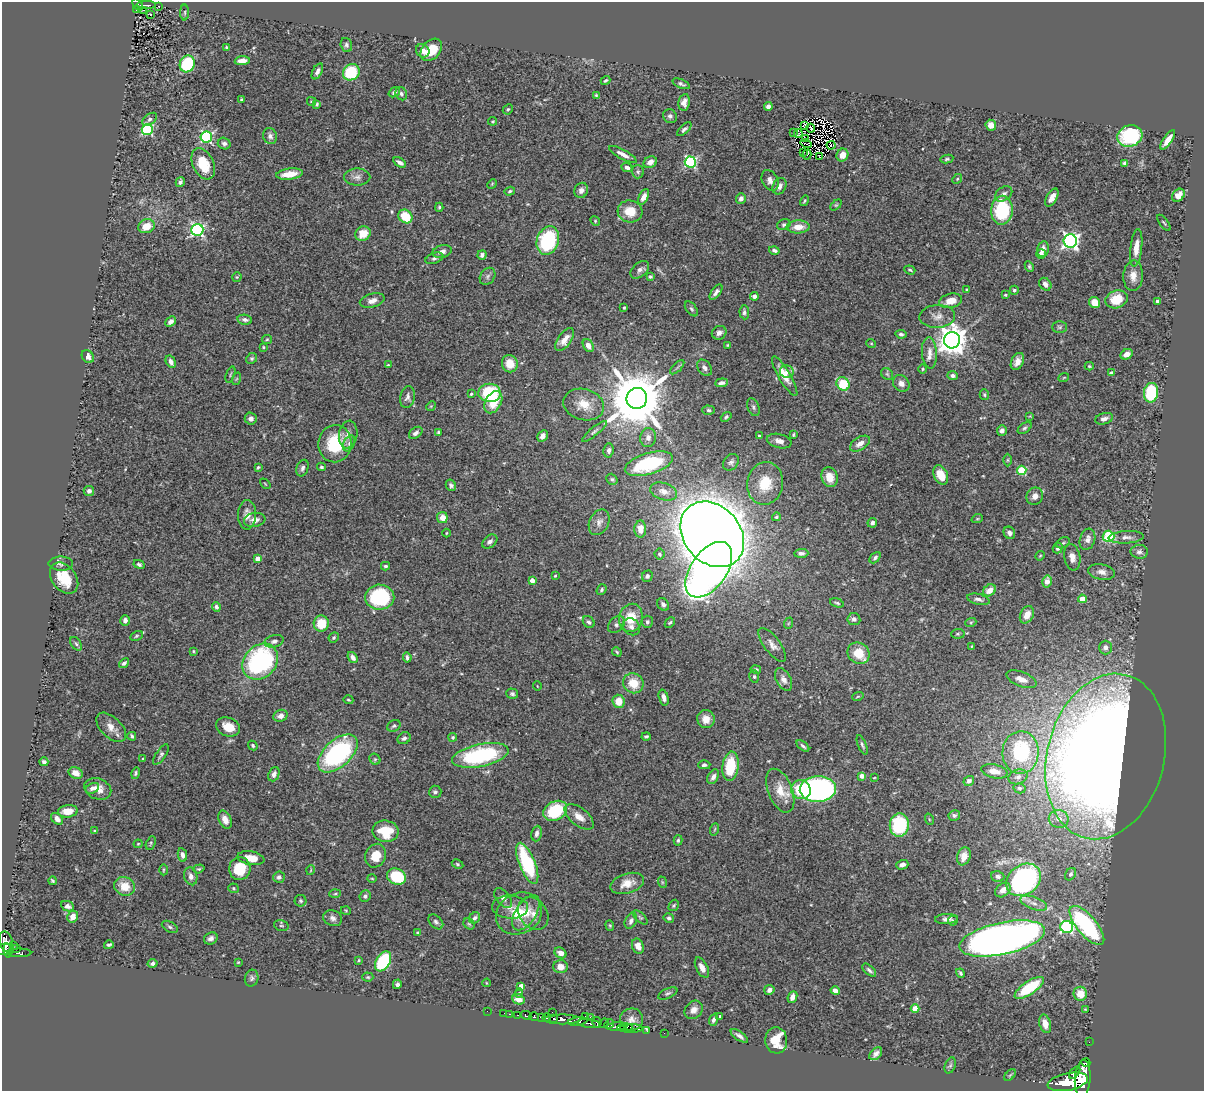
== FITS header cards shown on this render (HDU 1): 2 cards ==
NAXIS1  =                 1202
NAXIS2  =                 1089

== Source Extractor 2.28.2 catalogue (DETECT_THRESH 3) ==
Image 1202 x 1089 px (HDU 1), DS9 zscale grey, 1 PNG px = 1 image px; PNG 1206 x 1093 px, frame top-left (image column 1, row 1089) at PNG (2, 2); each listed source drawn as its Kron ellipse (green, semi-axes under 4 px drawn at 4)
Background 0.715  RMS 0.026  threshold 0.0768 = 3 sigma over >= 5 px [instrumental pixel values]
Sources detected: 455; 1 with non-positive FLUX_AUTO (blend fragments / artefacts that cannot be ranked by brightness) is neither listed nor drawn; the other 454 listed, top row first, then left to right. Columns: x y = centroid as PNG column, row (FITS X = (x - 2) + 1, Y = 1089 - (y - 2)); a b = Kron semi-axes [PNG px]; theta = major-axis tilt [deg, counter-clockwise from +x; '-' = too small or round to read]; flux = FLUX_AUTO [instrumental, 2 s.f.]
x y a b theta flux
138 5 7 4 -53 70
146 5 9 3 1 82
159 6 2 2 - 1.2
137 10 3 2 - 11
144 10 3 2 - 7.7
185 12 8 4 90 2.5
151 15 3 3 - 5.1
346 45 7 5 -74 4.2
227 47 3 3 - 2.3
431 50 13 9 47 48
423 51 7 6 - 11
242 61 7 4 4 12
187 64 8 7 - 110
317 71 8 4 63 6.8
351 72 9 7 43 100
605 80 5 3 - 2.6
681 84 9 4 -23 4.1
394 92 6 4 38 5.8
401 94 7 5 -62 4.4
596 95 4 4 - 1.9
242 99 3 2 - 2
311 101 4 3 - 2.1
684 102 8 5 81 9.7
317 104 4 3 - 2.8
768 107 4 4 - 5.6
508 109 5 4 - 2.9
670 116 7 6 - 4.8
150 119 8 5 38 5.8
493 121 4 4 - 1.8
805 125 2 2 - 0.66
991 125 5 5 - 13
811 128 4 2 - 3.4
147 129 5 5 - 180
684 129 9 4 43 4.5
794 133 3 2 - 2.5
798 134 4 2 - 2.2
270 136 8 6 -71 6.8
1130 136 13 10 17 140
206 137 6 5 - 230
805 139 3 2 - 1.2
1168 140 11 4 54 15
224 144 6 5 - 5.4
806 144 5 2 - 1.6
831 145 4 2 - 1.2
804 152 2 2 - 0.95
623 154 15 4 -28 10
807 155 5 2 - 1.6
842 155 6 6 - 17
820 157 3 2 - 0.23
947 159 6 4 11 2.7
400 162 7 3 -32 5.7
650 162 7 5 29 12
690 162 5 5 - 230
1125 163 4 3 - 3.6
203 164 16 10 -66 50
627 167 6 4 -24 5.6
638 172 6 6 - 3.3
290 174 13 5 7 25
357 177 13 8 0 9.4
957 179 5 4 - 2.3
770 180 11 7 -62 9.5
180 182 5 4 - 4.5
492 184 5 4 - 1.8
779 186 9 6 59 8.4
581 190 8 6 67 7.7
510 191 5 4 - 2.9
1004 194 9 6 36 6.2
1178 195 7 5 47 13
644 197 8 4 62 9
741 198 5 5 - 7.2
1052 198 10 5 59 11
805 201 5 3 - 2.2
836 205 6 4 43 2.7
439 207 4 3 - 2.3
1002 210 14 11 87 110
630 211 12 11 - 31
405 216 7 6 - 47
595 221 5 4 - 2.2
1164 223 9 3 -54 2.3
784 225 7 5 20 3.8
146 226 8 7 - 24
798 227 11 6 3 20
197 230 6 6 - 330
363 234 8 7 - 27
548 241 14 11 70 150
1070 241 6 6 - 560
1136 248 19 6 84 19
1043 249 8 5 77 9.5
774 250 5 4 - 4.5
442 251 10 6 14 8.8
1041 254 5 4 - 6.4
482 255 5 4 - 5
434 258 9 5 20 4.8
1029 266 6 4 -63 2.8
640 270 11 7 42 7.5
910 270 5 3 - 2.7
488 276 9 7 55 5.5
1133 276 15 9 87 16
237 277 5 5 - 2.2
650 277 4 3 - 2.7
1045 284 7 5 -52 7.7
967 290 4 3 - 1.9
1014 290 4 4 - 3.1
716 292 9 4 54 6.6
1005 295 4 4 - 1.8
754 296 4 4 - 6.1
1116 299 11 8 18 37
372 301 13 7 15 11
951 301 11 7 14 18
1157 301 3 3 - 3.9
1095 303 6 5 - 25
624 308 3 3 - 2.1
691 309 8 5 -52 3.9
744 312 7 5 -85 4.3
937 316 18 11 3 14
245 320 7 5 -9 5.1
171 322 6 4 43 6.6
1060 327 7 5 0 3.3
719 333 7 6 - 7.7
901 334 5 4 - 3.9
267 339 5 4 - 2
565 340 13 6 55 16
952 340 8 8 - 2500
871 343 5 3 - 1.6
727 345 3 3 - 1.7
588 346 7 5 -61 9.7
263 347 3 3 - 1.6
929 353 16 7 -86 13
1127 354 6 5 - 11
88 356 7 5 -51 9.4
252 358 6 5 - 3
1017 361 9 6 64 11
171 362 6 4 -60 8.5
510 364 8 8 - 27
388 365 4 4 - 1.9
1089 366 4 3 - 2.2
677 367 9 3 45 3.3
705 368 9 6 -53 6.5
923 369 5 4 - 2.1
787 372 7 6 - 11
1111 373 4 4 - 5.3
230 374 8 2 69 2
887 374 6 5 - 3.4
785 376 22 6 -60 24
952 376 5 4 - 4.9
1064 377 5 3 - 1.4
236 379 6 4 70 2.3
722 383 6 4 6 6.2
901 383 9 7 -45 10
843 384 7 6 - 64
489 393 11 9 -2 100
1151 393 9 7 83 150
471 394 3 3 - 2.7
984 395 5 4 - 2.7
407 397 11 7 79 6.8
637 398 10 10 - 14000
493 402 12 8 61 39
584 405 21 15 -15 30
431 406 5 4 - 1.8
753 407 9 6 -69 4.4
709 410 6 4 -4 3.3
1030 416 4 4 - 1.4
726 417 6 4 39 3.3
251 419 6 6 - 6.8
1104 419 9 5 16 7.4
1025 428 8 4 37 3.8
594 431 15 4 39 5
1002 431 5 5 - 5.5
438 432 4 3 - 2.1
416 433 7 5 38 6.4
348 435 14 9 80 12
793 435 4 3 - 2.1
542 436 6 4 62 6.6
759 436 3 3 - 2.4
648 438 9 7 83 8.2
779 441 12 7 -14 11
349 443 8 5 64 5
335 444 19 16 82 78
860 444 11 6 32 12
609 450 7 5 83 5
1008 460 6 4 89 2.2
731 462 9 7 52 5.4
649 464 25 10 17 120
258 467 4 3 - 2.3
321 467 4 4 - 2.6
302 468 8 5 70 5.1
1022 470 5 4 - 71
941 475 10 6 -63 26
830 477 10 8 -73 23
612 479 6 5 - 3.4
765 483 21 18 81 49
265 484 6 2 -45 1.3
451 485 6 5 - 4.1
89 491 5 5 - 6.1
664 491 14 8 -18 12
1035 496 9 8 - 11
247 515 14 9 87 13
442 517 5 5 - 18
776 517 4 3 - 2.4
977 519 6 3 18 2
255 520 11 7 9 11
599 522 13 9 63 11
872 523 5 4 - 6.4
640 529 8 6 89 17
446 533 4 3 - 1.5
1009 533 6 5 - 7.2
712 534 36 28 -49 5000
1109 536 6 5 - 100
1126 537 17 6 3 9.4
1087 539 11 7 72 11
490 542 8 6 40 6.2
1063 543 7 4 30 3.2
1058 548 5 5 - 6.4
1139 552 8 7 - 6
801 553 7 4 2 5.9
659 554 5 5 - 4.1
1040 556 5 4 - 1.7
1072 557 13 8 -80 13
257 558 4 4 - 16
875 558 6 4 47 3.6
61 564 12 7 -1 6.2
139 564 6 4 -26 3.2
385 566 4 3 - 3.4
709 570 31 18 55 1100
1102 572 13 7 -9 11
555 576 3 3 - 1.9
647 576 6 5 - 4
64 578 17 12 -53 51
532 580 4 4 - 13
1047 581 6 5 - 16
601 590 6 4 51 3.4
989 590 7 5 39 16
380 597 14 12 -1 130
978 599 11 5 -13 6.7
1082 599 4 4 - 36
837 603 7 3 -18 2.6
663 604 7 5 -55 6.2
216 607 5 4 - 4.9
1027 615 9 6 62 17
631 618 14 11 75 40
854 619 6 6 - 6.2
125 620 5 4 - 7.1
589 622 6 5 - 4.3
647 622 6 5 - 4.6
971 622 5 3 - 2.1
670 623 6 4 47 3.2
789 623 6 3 70 1.8
321 624 8 7 - 39
616 624 10 7 45 6.4
631 627 9 8 - 7.6
958 634 7 5 6 3.2
136 636 6 4 28 2.9
334 637 5 4 - 2.8
274 641 10 6 15 7.7
76 644 7 5 -54 3.6
772 645 20 8 -53 13
972 646 4 2 - 1.1
1105 647 7 6 - 7.8
193 651 3 3 - 1.6
617 652 5 4 - 2.5
859 653 11 10 - 35
353 657 6 4 -50 6.5
407 657 5 3 - 4.1
260 662 20 16 46 260
124 663 6 4 42 4.3
756 669 5 4 - 3.5
754 676 6 5 - 2.7
784 679 12 7 -61 9.9
1021 679 16 7 -21 16
633 683 10 9 - 36
537 686 5 3 - 1.2
512 694 6 5 - 4.4
858 696 6 3 19 1.7
664 698 8 4 -74 8.4
348 700 5 3 - 1.7
619 701 7 6 - 24
280 716 7 6 - 8.4
706 719 9 8 - 18
394 726 7 5 30 3.5
111 727 18 10 -44 18
228 727 12 9 -22 27
132 736 4 3 - 2.8
646 736 4 3 - 2.9
453 737 4 4 - 2.1
404 738 7 5 36 5.3
862 745 10 4 -68 3.7
253 746 5 4 - 3
803 746 7 4 -41 3.6
1021 752 21 18 87 140
338 753 24 13 42 260
161 755 12 5 56 4.3
480 755 29 11 12 190
1106 756 84 58 76 4200
143 758 4 2 - 1.3
375 759 6 5 - 2.6
44 762 4 4 - 4.2
704 765 6 4 2 4.3
730 766 14 8 83 76
994 771 13 6 -11 14
76 773 7 5 -26 16
136 773 6 4 75 3
274 774 7 5 68 7.8
862 776 4 4 - 9.7
713 777 8 5 60 7.2
1018 777 10 7 17 6.6
874 778 4 2 - 1.1
969 781 5 5 - 5.9
92 788 7 5 28 5.8
1019 788 6 5 - 3.2
98 789 14 10 -22 18
818 789 18 12 4 500
801 790 10 9 - 63
780 791 23 12 -68 30
435 792 6 6 - 4.3
68 811 10 6 7 23
555 811 12 9 28 100
954 815 6 5 - 4
579 817 17 9 -38 17
57 819 7 5 -47 10
929 819 6 3 -72 2
1059 819 10 9 - 15
225 820 9 6 -66 13
899 825 11 9 84 120
715 829 6 4 71 2.4
94 830 4 3 - 1.3
386 831 13 10 -8 56
537 834 8 5 82 7.6
678 840 5 4 - 2.9
151 843 7 4 64 2.6
138 844 4 4 - 1.7
182 855 7 4 -79 6.8
376 856 12 10 66 31
964 856 9 6 70 14
251 858 13 7 -10 23
527 863 22 8 -68 140
458 864 6 4 -28 2.6
902 865 6 4 17 7
199 869 6 4 18 2.4
240 869 11 10 - 50
163 870 5 3 - 2
311 870 5 3 - 1.4
1071 874 6 5 - 4
191 876 9 6 -73 7.3
998 876 7 5 -17 5
279 877 6 5 - 5.2
396 877 10 7 -26 90
372 878 5 3 - 1.7
1023 880 18 14 37 370
53 881 4 3 - 2.4
662 882 6 3 -72 1.9
627 883 17 10 17 21
125 886 10 9 - 29
233 888 5 4 - 2.4
1003 890 8 6 41 13
335 894 6 3 2 2.3
365 896 6 5 - 4.2
503 898 11 6 -50 8.2
300 901 6 6 - 3.4
1034 903 14 6 -20 10
674 905 6 4 58 2.8
67 906 7 5 -24 7
510 907 18 11 -4 15
346 911 5 3 - 1.5
519 913 24 20 30 54
526 913 20 10 57 23
533 913 18 13 -54 18
73 916 6 5 - 12
640 917 9 4 -44 3.5
333 918 10 7 -23 7.5
475 918 6 5 - 4.9
669 918 5 4 - 4
947 919 11 5 3 7.4
631 921 8 5 63 7.2
953 921 5 5 - 2.8
436 922 9 5 -46 4.8
469 924 6 5 - 2.8
610 925 5 4 - 2
1087 925 24 10 -50 230
281 926 7 5 -15 3.1
170 927 8 5 -29 3.8
1067 927 6 6 - 300
417 933 3 3 - 2.1
211 938 7 5 29 7
1002 938 43 16 12 1700
6 942 10 6 -75 450
14 945 2 2 - 35
109 945 5 3 - 2.7
638 946 8 5 -67 14
17 948 2 2 - 7.3
3 949 9 5 4 380
8 950 7 4 -79 200
19 953 12 3 0 130
560 953 6 5 - 11
359 960 4 3 - 2.2
383 961 11 7 59 140
238 962 4 4 - 1.6
152 963 5 4 - 5.7
561 967 7 6 - 15
702 967 11 5 -63 14
869 970 8 4 -42 4.5
960 973 5 3 - 3.2
368 977 5 4 - 2.2
252 978 8 6 77 5.2
487 983 4 2 - 1.2
397 984 5 4 - 4.2
521 986 4 4 - 18
1029 988 17 6 34 93
769 990 5 5 - 7.2
835 991 5 4 - 8.6
519 993 5 4 - 2.5
668 993 10 5 25 3.8
1080 994 7 6 - 27
792 997 6 4 66 11
518 999 6 5 - 12
915 1009 4 4 - 35
1085 1009 3 2 - 1.3
694 1010 10 8 44 10
487 1011 2 2 - 4.9
552 1012 2 2 - 6.3
504 1013 2 2 - 4
509 1014 3 2 - 27
518 1015 4 2 - 100
526 1015 5 3 - 190
585 1016 2 2 - 4.8
720 1016 3 3 - 2.1
534 1017 5 3 - 320
542 1017 4 3 - 260
590 1017 2 2 - 12
546 1018 4 3 - 290
554 1019 3 2 - 220
562 1019 18 5 0 1400
631 1019 11 11 - 12
714 1020 6 4 68 4.9
578 1021 10 4 8 360
597 1022 5 4 - 190
604 1023 5 3 - 120
589 1024 12 3 -6 390
609 1024 5 3 - 94
1045 1024 9 5 -75 16
617 1027 10 3 4 590
625 1027 7 3 1 320
631 1029 11 4 1 570
647 1031 3 2 - 14
664 1033 2 2 - 8.9
739 1036 10 4 -36 6.5
776 1040 13 11 -84 44
1089 1042 2 2 - 3.1
876 1054 7 5 45 6.5
1086 1063 4 2 - 58
950 1065 8 5 69 3.6
1075 1073 7 3 49 270
1010 1075 7 4 45 2.8
1083 1079 19 8 86 2900
1068 1082 20 8 11 3900
At the frame edge (FLAGS 8, measured only in part): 1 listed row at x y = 3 949
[1 non-positive-flux detection neither listed nor drawn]